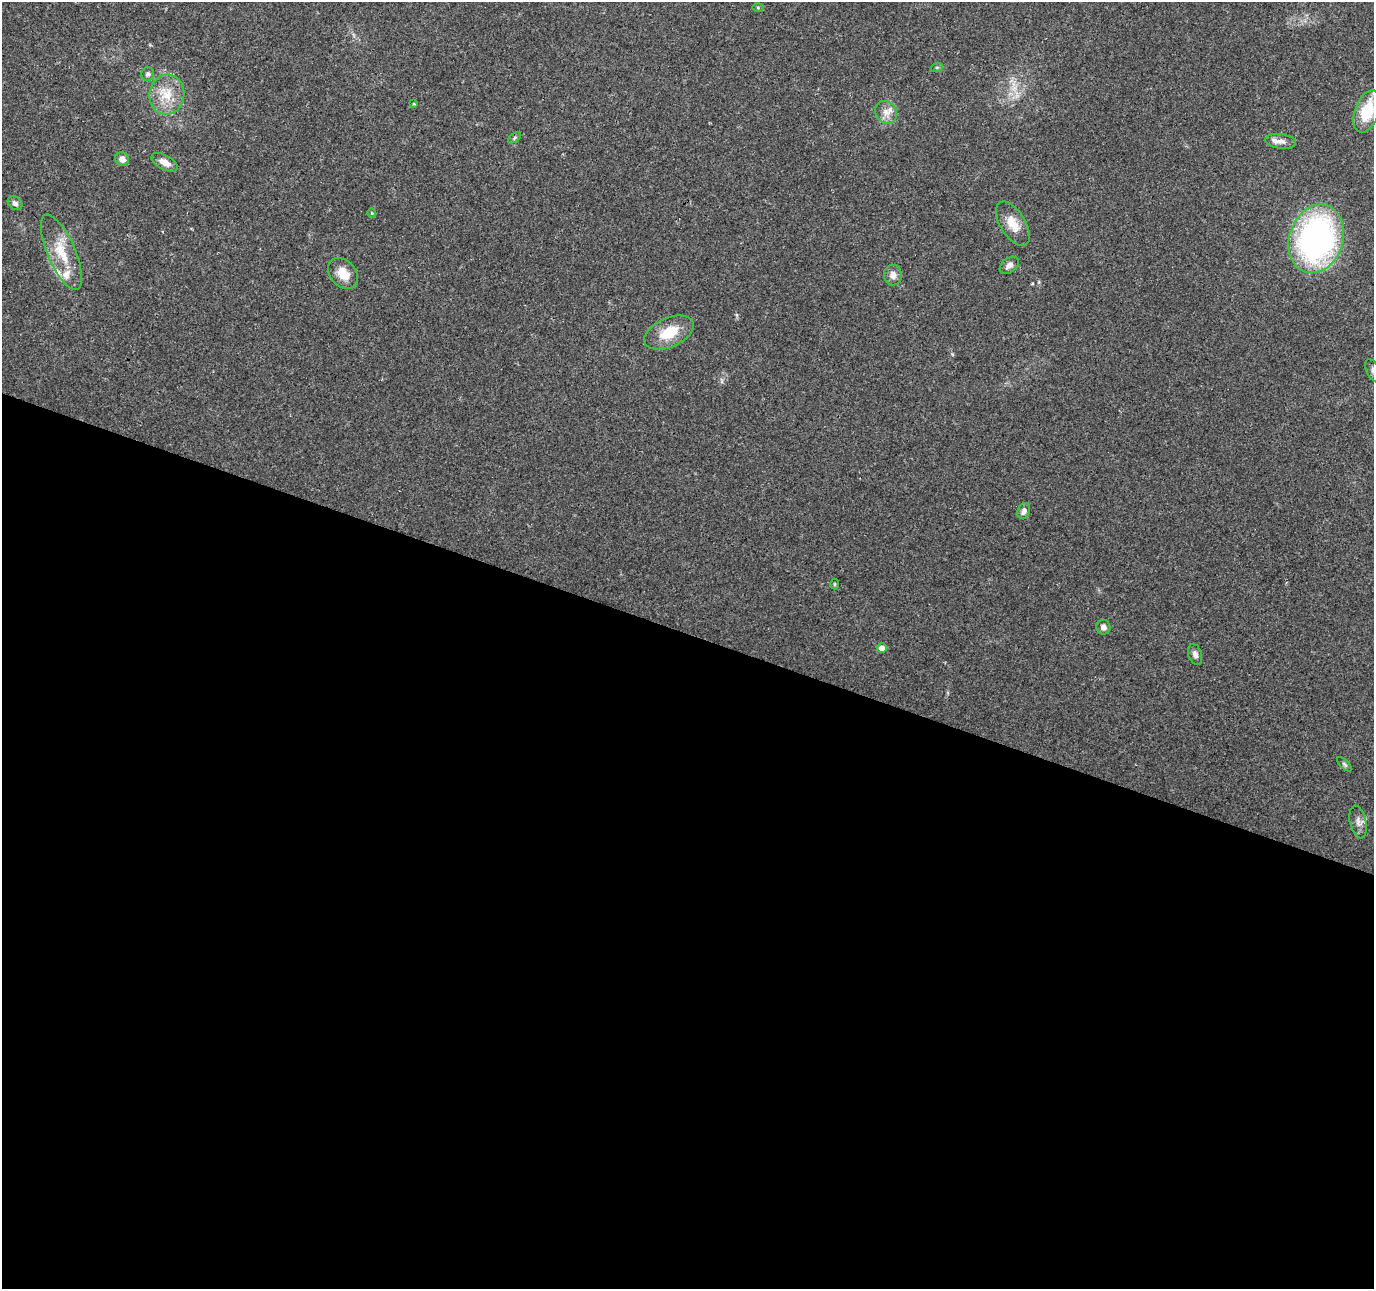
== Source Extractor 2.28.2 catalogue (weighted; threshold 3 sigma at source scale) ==
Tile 14 of 4 x 4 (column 2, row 4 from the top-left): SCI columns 1378-2749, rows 218-1504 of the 5505 x 5644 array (HDU 1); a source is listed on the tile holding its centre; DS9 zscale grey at full resolution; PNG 1376 x 1291 px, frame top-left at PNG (2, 2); each listed source drawn as its Kron ellipse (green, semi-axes under 4 px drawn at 4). Shown black and unused: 51% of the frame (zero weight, under 3 of 4 exposures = <1% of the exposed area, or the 3 px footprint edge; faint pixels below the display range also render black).
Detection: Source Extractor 2.28.2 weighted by HDU 2 'WHT'; one run over the whole footprint, this tile lists its part. Background 0.0464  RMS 0.0039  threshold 0.0174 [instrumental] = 3 sigma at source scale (4.5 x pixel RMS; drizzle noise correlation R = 1.50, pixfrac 1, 0.0396/0.0396 arcsec/px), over >= 5 px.
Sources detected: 32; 1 too faint to see at this stretch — neither listed nor drawn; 3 inside a brighter listed object's ellipse — not listed separately; the other 28 listed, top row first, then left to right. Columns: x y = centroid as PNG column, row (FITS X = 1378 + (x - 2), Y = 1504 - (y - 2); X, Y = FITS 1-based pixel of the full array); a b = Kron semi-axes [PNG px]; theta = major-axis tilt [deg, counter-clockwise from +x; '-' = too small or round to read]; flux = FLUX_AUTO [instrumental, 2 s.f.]
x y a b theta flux
758 7 6 4 -1 0.46
937 67 6 4 19 0.45
148 74 6 6 - 0.97
167 95 20 17 83 9.2
414 104 4 3 - 0.39
1367 111 22 12 70 15
886 112 12 10 -48 3.1
514 138 7 4 34 0.63
1281 141 15 7 -7 2.3
122 159 7 6 - 2.8
165 162 14 7 -29 3.4
15 203 8 6 -39 1.2
372 213 4 4 - 0.39
1013 224 25 12 -58 6.4
1316 239 35 27 71 110
61 252 40 14 -66 11
1009 265 11 7 36 2.1
343 274 17 12 -48 5.8
893 275 10 9 - 2.4
669 333 26 14 24 11
1373 371 13 6 -63 1.6
1024 511 8 6 65 1.7
835 584 5 3 - 0.43
1103 627 7 7 - 1.8
882 648 5 4 - 3.2
1195 654 11 6 -72 1.9
1344 764 9 4 -44 0.7
1358 822 16 8 -77 2.3
Isophote crosses this tile's border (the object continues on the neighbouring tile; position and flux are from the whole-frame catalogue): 2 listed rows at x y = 1367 111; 1373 371